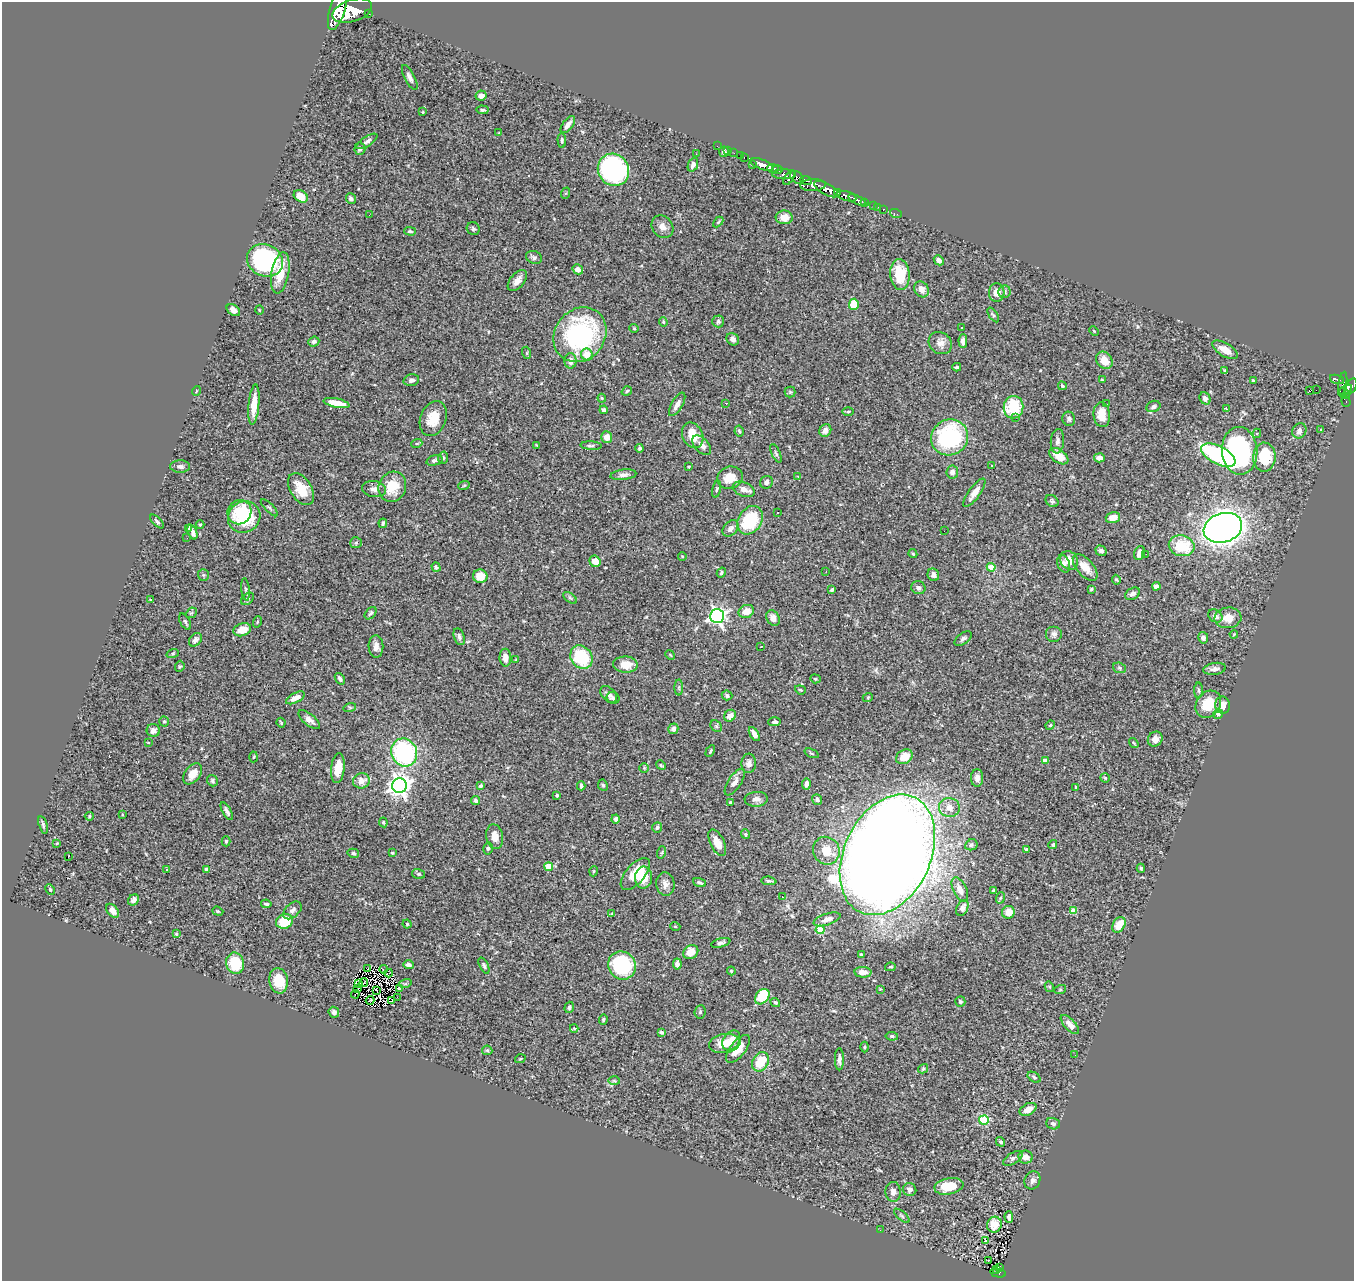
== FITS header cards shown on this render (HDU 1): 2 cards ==
NAXIS1  =                 1352
NAXIS2  =                 1279

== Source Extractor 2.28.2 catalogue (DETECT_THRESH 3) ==
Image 1352 x 1279 px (HDU 1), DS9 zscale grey, 1 PNG px = 1 image px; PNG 1356 x 1283 px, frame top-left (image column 1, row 1279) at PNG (2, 2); each listed source drawn as its Kron ellipse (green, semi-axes under 4 px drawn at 4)
Background 0.8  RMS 0.032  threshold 0.095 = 3 sigma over >= 5 px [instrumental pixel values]
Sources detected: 399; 2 with non-positive FLUX_AUTO (blend fragments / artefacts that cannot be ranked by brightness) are neither listed nor drawn; the other 397 listed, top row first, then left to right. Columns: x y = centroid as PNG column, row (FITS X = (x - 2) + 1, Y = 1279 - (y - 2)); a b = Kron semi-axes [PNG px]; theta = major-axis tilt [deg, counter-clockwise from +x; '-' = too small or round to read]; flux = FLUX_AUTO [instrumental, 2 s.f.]
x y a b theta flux
337 9 22 7 73 4200
352 11 21 11 18 5100
368 13 3 3 - 130
410 77 14 5 -63 9.1
481 96 5 5 - 12
482 110 6 3 -5 3.8
423 112 3 2 - 1.7
568 125 10 5 53 13
499 133 3 3 - 1.4
562 140 7 4 -85 4.4
367 141 12 5 33 7.4
717 146 2 2 - 6.8
360 149 6 5 - 8
728 150 2 2 - 6.4
724 152 5 5 - 5.2
734 153 2 2 - 9.9
696 154 2 2 - 1.2
741 155 3 2 - 28
744 157 3 2 - 24
762 164 12 5 -22 1600
693 165 7 5 68 7.8
753 165 2 2 - 7.2
773 168 6 4 -4 590
613 170 16 15 - 370
777 170 5 3 - 400
784 174 12 5 0 400
797 177 8 5 -41 390
789 178 8 3 55 410
806 180 6 3 -21 300
813 185 12 6 2 1200
826 189 13 5 -29 2600
566 193 6 4 70 2
838 193 4 3 - 410
301 196 7 5 -31 27
847 196 10 4 -16 1100
351 199 5 4 - 6.8
857 200 10 4 -25 330
865 203 4 3 - 110
873 206 3 3 - 53
878 207 3 2 - 3.9
883 209 3 3 - 25
896 214 6 2 -18 13
369 215 2 2 - 1.2
784 217 8 7 - 18
718 222 6 3 45 2.5
662 227 12 10 -49 14
473 229 7 6 - 4.3
410 231 6 3 -2 3.6
534 257 8 6 -22 6.7
265 260 18 15 -26 360
939 260 5 4 - 7.3
578 269 5 5 - 11
280 273 21 8 80 53
900 274 15 9 -84 60
517 280 12 7 51 15
921 289 8 6 -60 15
997 292 9 8 - 19
1004 292 6 6 - 5.9
854 304 5 5 - 53
233 310 7 5 -39 9.8
259 310 4 3 - 1.9
993 315 8 3 -56 3.3
718 321 6 6 - 5.1
663 322 5 3 - 2.7
961 327 3 3 - 6.5
634 328 4 4 - 2.2
1094 331 5 3 - 1.9
580 335 29 25 52 310
733 339 6 5 - 8.8
963 341 7 4 -89 8.5
314 342 6 5 - 5.2
940 343 12 10 -36 15
1225 350 14 6 -30 22
527 353 6 4 -72 2.3
587 355 6 6 - 29
1104 360 9 7 -50 23
571 361 7 6 - 13
957 367 4 3 - 4.6
1225 370 4 3 - 2.2
1337 379 7 3 -20 210
411 380 8 5 15 6.4
1102 380 4 3 - 1.9
1253 381 3 3 - 2.4
1343 384 12 4 81 180
1062 386 4 4 - 2.8
1351 386 8 5 60 430
1316 390 2 2 - 2800
1345 390 7 3 29 310
196 391 5 3 - 1.5
627 391 5 3 - 3
1310 391 3 3 - 21
790 392 5 5 - 3.1
1345 393 6 4 -53 260
602 398 4 3 - 2.5
1205 398 6 5 - 7.2
1346 402 5 3 - 23
337 403 13 4 -12 35
726 403 3 3 - 6.8
677 404 13 5 60 13
1107 404 2 2 - 1.2
254 405 20 5 85 30
1153 406 7 5 22 5.6
1013 407 11 10 - 88
1226 409 3 2 - 2.1
604 410 4 4 - 7.5
848 412 6 3 1 2.4
1102 415 12 8 -85 30
1015 418 3 3 - 3.6
433 419 18 13 71 38
1069 419 7 6 - 5.2
825 430 6 5 - 13
1320 430 3 3 - 2.1
739 431 5 4 - 3.6
1299 431 8 6 58 9.7
1257 433 4 4 - 3.9
693 435 13 10 -65 40
607 437 6 5 - 15
950 437 19 17 32 230
1057 441 12 6 84 8.4
417 443 6 3 19 2.3
537 445 3 2 - 1.8
702 445 12 7 -47 14
591 446 10 4 -3 4.3
640 448 4 3 - 3.5
1240 451 24 17 -87 350
776 453 10 4 -66 3.9
1218 455 19 9 -27 290
1059 456 11 6 -36 31
1264 457 14 11 89 86
443 458 6 5 - 3.8
1099 458 5 4 - 13
434 460 8 5 16 6.1
991 465 3 2 - 1.6
689 466 3 2 - 1.9
180 467 10 6 -1 7.6
952 472 6 6 - 6.7
623 475 13 5 7 8.4
798 476 4 3 - 1.4
730 478 13 11 17 35
767 482 6 6 - 6.8
464 485 6 3 20 2.2
392 487 15 13 66 50
301 489 18 10 -57 39
374 489 12 8 -11 12
717 489 8 4 78 3.3
744 489 11 7 -22 16
974 493 17 5 54 16
1052 501 7 5 -38 4.1
269 508 11 3 -45 3.4
239 512 12 11 - 50
778 512 3 2 - 1.8
244 517 17 15 34 120
1113 518 7 5 16 23
750 520 15 11 58 120
157 521 9 4 -46 3.9
383 523 4 3 - 4.1
200 525 4 4 - 2.7
189 528 4 3 - 5.5
730 528 9 6 48 9.3
1223 528 19 14 18 1800
944 531 2 2 - 1.1
192 532 8 4 -68 7.6
187 538 3 2 - 1.6
356 543 6 5 - 3.4
1182 546 13 10 -12 76
1101 551 6 5 - 7.3
1140 553 7 5 70 15
913 554 4 3 - 2.6
1146 554 2 2 - 1.4
682 556 4 3 - 1.5
1069 560 10 8 -50 25
595 561 6 5 - 23
1064 564 9 6 -69 8.8
436 567 5 4 - 3.9
991 567 4 4 - 44
1085 567 16 8 -49 28
826 571 3 2 - 1.8
721 573 5 4 - 3.5
203 575 6 5 - 3.2
933 575 6 5 - 9.1
480 576 7 6 - 27
1116 580 5 4 - 2.7
1156 586 4 4 - 9.2
918 588 7 6 - 6.8
246 589 11 3 -83 4.2
1091 589 3 2 - 2.3
832 590 4 3 - 3.6
1133 594 8 5 31 7.6
570 598 8 4 -37 3.5
248 599 7 5 43 3.8
150 600 4 3 - 1.7
746 611 8 6 25 23
191 613 6 4 42 3
371 613 7 4 50 4
717 616 7 7 - 720
1215 616 8 6 -37 11
773 618 8 6 -61 14
1228 618 13 10 4 29
185 622 9 5 -61 4.7
257 622 6 3 71 2.4
242 630 9 6 20 25
1054 634 8 8 - 8.9
1234 634 4 3 - 1.7
459 637 9 5 -74 6.1
1203 638 6 5 - 7.6
963 639 10 5 35 5.8
195 640 7 5 49 7.1
376 646 11 7 -88 12
761 647 3 2 - 1.7
173 653 6 4 19 2.7
670 655 5 4 - 2.3
581 657 12 10 -52 110
505 658 9 6 -88 17
516 660 3 3 - 2.3
625 665 12 8 -2 36
180 666 6 4 69 2.7
1119 668 7 5 -21 3.3
1215 669 11 6 8 9.2
340 679 6 3 -54 4.8
815 679 5 4 - 2.6
679 687 8 4 90 3.8
800 690 5 4 - 2.6
1199 690 8 4 -89 3.2
609 695 10 6 -46 11
727 695 5 5 - 5.8
868 697 5 3 - 1.8
295 698 10 5 27 14
613 698 6 5 - 4.4
1208 704 14 12 53 50
1222 705 8 7 - 16
350 707 6 4 18 2.6
1218 714 5 4 - 6.2
730 716 6 5 - 17
309 720 13 6 -39 10
164 721 5 4 - 2.6
775 722 6 4 2 5
281 723 5 3 - 2.6
1050 725 5 4 - 2.4
716 726 6 5 - 3.8
673 729 5 5 - 7.4
153 731 7 6 - 11
754 734 8 4 -58 12
1155 739 8 7 - 13
148 742 3 2 - 1.3
1134 743 5 3 - 2.1
710 751 6 4 60 3.1
404 753 14 12 -62 280
812 753 7 4 -21 3
254 757 5 3 - 2.2
904 757 9 7 31 32
1045 761 4 3 - 16
749 763 9 7 86 8.9
661 765 5 4 - 2.4
338 768 15 7 84 32
644 768 4 4 - 2.3
193 774 12 7 53 22
977 778 9 6 90 11
1105 778 4 4 - 2.8
212 781 6 5 - 4
361 781 8 7 - 17
735 782 15 6 57 12
806 784 5 3 - 7.9
603 785 6 4 -66 3.2
399 786 7 7 - 1400
481 786 4 3 - 4.4
581 786 4 3 - 5.1
1075 787 3 2 - 2
557 795 3 3 - 4.8
756 799 11 7 4 11
817 799 5 5 - 5.3
476 800 4 3 - 4
730 802 3 3 - 2.2
949 808 10 9 - 20
227 811 10 4 -61 6.1
122 814 4 2 - 1.9
89 816 4 4 - 2.7
616 819 4 3 - 3.9
383 822 5 4 - 2.2
43 825 9 4 -72 4
657 827 5 5 - 4.3
746 834 5 4 - 2.9
495 837 12 8 -79 20
226 841 5 4 - 2.7
57 843 4 3 - 1.8
717 843 14 7 -63 22
1053 844 5 4 - 2.7
971 845 6 5 - 5.1
488 848 6 4 75 3.9
1026 849 3 3 - 7
826 851 14 13 - 36
662 852 6 4 72 2.6
353 853 6 4 -14 3.1
392 853 4 3 - 2.3
887 855 63 43 64 6100
68 857 3 2 - 23
549 867 4 4 - 38
1141 868 4 4 - 3.2
166 869 4 3 - 4.1
206 869 3 3 - 5.2
594 871 5 3 - 1.9
419 874 6 5 - 3.9
635 874 19 9 49 45
643 878 11 8 86 38
769 881 8 4 -5 4.2
699 883 7 4 -20 4.4
665 884 12 9 -84 13
960 889 13 6 -64 17
50 890 5 4 - 2.8
994 890 3 3 - 3.2
782 897 3 3 - 3
1000 898 6 3 70 2.6
133 900 6 5 - 9
266 904 5 3 - 3.6
962 908 8 5 63 10
292 910 11 6 42 8.5
112 911 8 5 -51 12
218 911 6 4 -20 2.6
1073 911 4 4 - 38
1008 912 6 6 - 25
612 914 3 3 - 2.4
827 919 14 5 18 11
284 921 8 7 - 60
407 924 4 4 - 2.3
1119 925 8 6 57 34
675 926 5 3 - 1.8
820 930 4 4 - 57
176 934 4 3 - 2.3
721 943 10 4 15 5.8
691 952 8 6 34 27
861 955 3 3 - 2.8
235 963 11 9 -77 79
677 964 5 4 - 7.9
408 965 5 4 - 7.3
622 965 14 13 - 200
484 966 9 4 -64 4.2
890 967 5 4 - 2.8
368 968 3 2 - 2.1
383 969 4 2 - 3.3
731 971 4 3 - 2.3
863 972 8 5 -3 17
389 973 4 2 - 5.6
279 981 13 9 -81 60
359 983 2 2 - 1.6
364 983 4 2 - 0.27
405 984 6 4 17 3.1
1049 987 5 4 - 2.3
399 988 3 2 - 2.5
358 989 2 2 - 2.3
880 989 3 2 - 1.6
1060 990 6 4 18 2.1
377 991 3 2 - 1.8
355 994 4 2 - 3.9
397 997 3 2 - 2.2
762 997 8 6 50 89
370 1000 4 2 - 1.1
392 1000 2 2 - 1
960 1001 5 5 - 3.8
775 1002 5 4 - 4.2
569 1007 6 4 72 5.4
334 1012 6 5 - 5.4
700 1012 7 5 83 3.7
603 1019 5 4 - 2.9
1070 1025 12 5 -47 15
574 1028 4 4 - 2.7
661 1032 4 3 - 3.6
892 1036 6 4 -8 4.3
731 1040 11 8 53 24
725 1043 16 9 8 39
865 1047 5 3 - 2.4
738 1049 16 7 51 34
487 1050 5 5 - 2.7
1075 1055 2 2 - 2.7
520 1059 5 3 - 1.8
839 1059 11 4 89 8.7
761 1062 10 8 57 53
923 1069 5 4 - 4.4
1034 1077 7 4 -32 3.9
614 1081 6 4 -2 2.7
1028 1109 9 5 28 18
984 1120 5 4 - 120
1053 1124 7 5 -19 5.5
1000 1142 5 4 - 4.9
1026 1157 7 6 - 16
1013 1158 11 5 32 6.1
1032 1180 9 7 63 8.1
949 1186 14 8 10 48
910 1189 7 6 - 7.5
893 1192 10 7 -87 12
902 1216 9 4 -41 3.6
1009 1217 6 3 -90 7.5
994 1225 8 7 - 24
880 1230 2 2 - 1
986 1241 3 3 - 26
988 1260 3 2 - 4.5
1000 1268 3 2 - 8.4
997 1270 3 2 - 16
998 1273 8 4 -12 100
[2 non-positive-flux detections neither listed nor drawn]